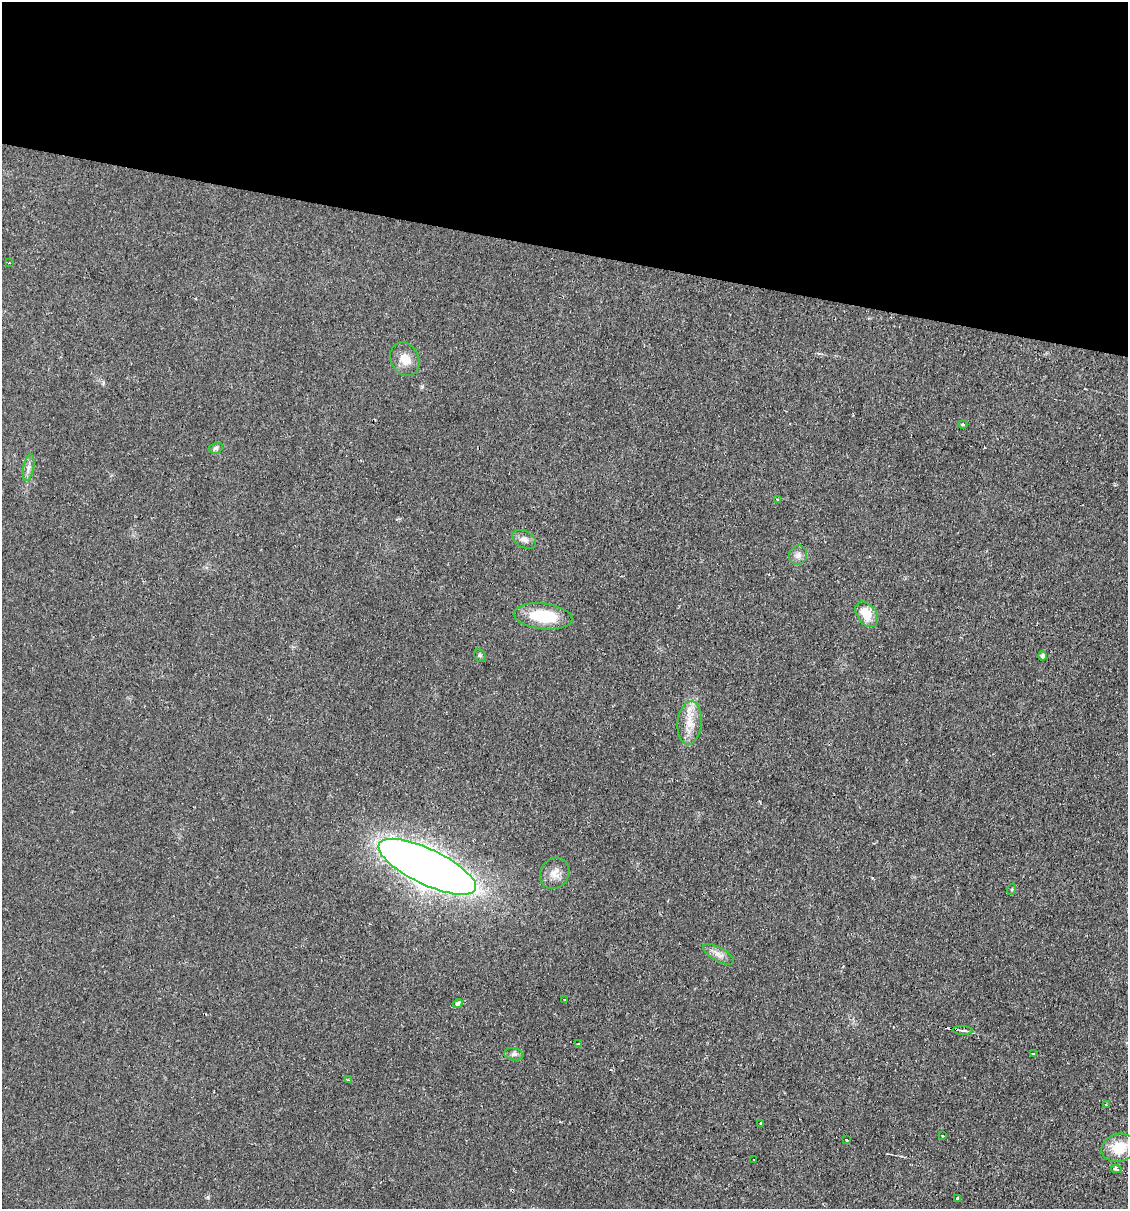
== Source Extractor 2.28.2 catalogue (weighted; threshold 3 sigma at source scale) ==
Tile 2 of 4 x 4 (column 2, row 1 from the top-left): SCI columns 1360-2485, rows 3621-4827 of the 4848 x 4828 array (HDU 1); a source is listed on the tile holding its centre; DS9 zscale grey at full resolution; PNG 1130 x 1211 px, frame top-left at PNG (2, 2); each listed source drawn as its Kron ellipse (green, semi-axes under 4 px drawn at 4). Shown black and unused: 21% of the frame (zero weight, under 2 of 3 exposures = <1% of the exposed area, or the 3 px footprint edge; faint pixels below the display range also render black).
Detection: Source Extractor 2.28.2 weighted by HDU 2 'WHT'; one run over the whole footprint, this tile lists its part. Background 0.0329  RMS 0.0049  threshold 0.022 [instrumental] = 3 sigma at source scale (4.5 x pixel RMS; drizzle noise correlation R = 1.50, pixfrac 1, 0.05/0.05 arcsec/px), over >= 5 px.
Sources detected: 33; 1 cosmic-ray / hot-pixel residue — neither listed nor drawn; the other 32 listed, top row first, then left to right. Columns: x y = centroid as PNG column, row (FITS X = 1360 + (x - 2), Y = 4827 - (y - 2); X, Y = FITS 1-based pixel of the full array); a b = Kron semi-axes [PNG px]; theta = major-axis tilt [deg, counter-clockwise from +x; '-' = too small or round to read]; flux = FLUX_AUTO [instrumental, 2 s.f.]
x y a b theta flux
9 263 3 2 - 0.37
405 359 17 14 -64 6.4
963 424 4 3 - 0.8
216 448 7 5 15 1.1
29 468 13 5 78 2.2
778 499 4 4 - 0.84
524 539 13 8 -29 2.4
798 555 10 9 - 2.3
867 614 14 9 -53 9.6
543 616 29 13 -6 19
480 655 6 5 - 0.96
1043 656 5 4 - 1.4
690 723 22 12 84 8
427 867 53 18 -25 640
555 873 16 14 58 4.9
1012 889 6 3 72 0.52
719 954 17 6 -29 3.2
564 1000 3 2 - 0.54
458 1003 5 4 - 2.3
963 1030 10 3 -3 1.2
579 1044 4 3 - 2.1
514 1054 9 6 -10 1.5
1034 1054 3 3 - 3
349 1080 3 2 - 0.61
1106 1105 3 2 - 0.67
761 1123 3 3 - 1.7
943 1136 3 3 - 0.73
846 1140 4 3 - 1.1
1119 1148 17 14 15 12
754 1160 3 3 - 1.1
1116 1169 5 3 - 5.2
958 1199 3 3 - 4.3
Unlisted compact peaks at least as high as the median listed source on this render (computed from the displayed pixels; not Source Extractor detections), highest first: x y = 208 1197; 422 387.